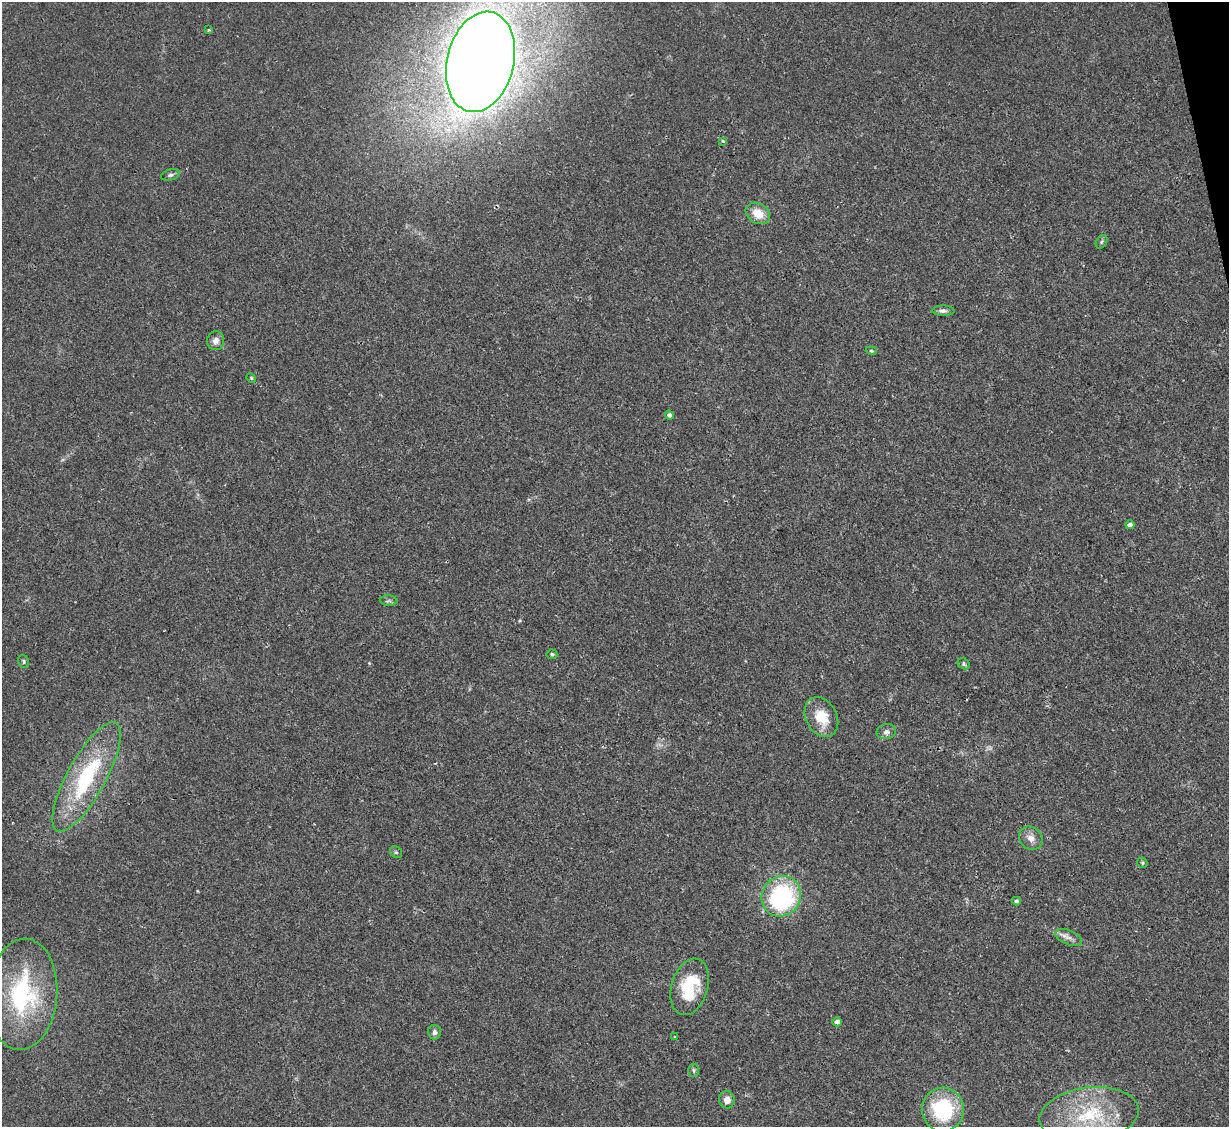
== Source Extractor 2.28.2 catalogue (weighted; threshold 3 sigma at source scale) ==
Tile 10 of 4 x 4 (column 2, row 3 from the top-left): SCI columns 1229-2455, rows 1377-2501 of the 4908 x 4890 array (HDU 1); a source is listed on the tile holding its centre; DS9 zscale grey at full resolution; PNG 1231 x 1129 px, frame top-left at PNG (2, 2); each listed source drawn as its Kron ellipse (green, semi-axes under 4 px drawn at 4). Shown black and unused: <1% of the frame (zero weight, under 2 of 3 exposures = <1% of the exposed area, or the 3 px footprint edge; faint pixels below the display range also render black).
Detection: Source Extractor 2.28.2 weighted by HDU 2 'WHT'; one run over the whole footprint, this tile lists its part. Background 0.0692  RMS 0.0091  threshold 0.0411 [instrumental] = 3 sigma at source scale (4.5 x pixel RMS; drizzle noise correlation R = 1.50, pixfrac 1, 0.05/0.05 arcsec/px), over >= 5 px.
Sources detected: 36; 1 too faint to see at this stretch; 1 cosmic-ray / hot-pixel residue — neither listed nor drawn; the other 34 listed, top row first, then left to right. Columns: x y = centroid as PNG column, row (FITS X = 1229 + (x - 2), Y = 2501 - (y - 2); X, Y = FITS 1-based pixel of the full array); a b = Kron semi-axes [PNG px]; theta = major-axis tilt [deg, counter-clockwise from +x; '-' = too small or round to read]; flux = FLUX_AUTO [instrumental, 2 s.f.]
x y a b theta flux
208 30 3 3 - 1
480 62 51 33 76 2200
723 141 4 3 - 2.8
170 175 10 5 13 2.2
758 213 13 10 -32 15
1102 242 7 5 57 1.8
943 311 11 5 -1 3.1
216 341 9 8 - 5.3
871 351 5 4 - 1.2
251 378 5 4 - 0.95
669 415 5 4 - 2.7
1130 525 4 4 - 4.4
389 601 8 5 -7 2.1
552 654 5 4 - 1.6
24 661 7 5 -61 1.6
964 664 6 5 - 1.7
821 717 21 15 -61 23
886 732 10 7 10 3.7
87 777 61 19 61 94
1031 838 13 11 -45 7.5
396 852 6 5 - 1.4
1142 863 5 5 - 1.4
781 896 21 19 57 120
1016 901 4 4 - 2.1
1069 937 14 7 -22 5.5
690 987 29 18 73 44
23 994 56 34 86 120
837 1022 5 4 - 4.8
434 1032 7 6 - 3.1
675 1037 4 3 - 1
694 1070 7 5 -87 1.6
727 1100 8 7 - 7.6
943 1109 22 21 - 72
1089 1115 50 27 7 80
Isophote crosses this tile's border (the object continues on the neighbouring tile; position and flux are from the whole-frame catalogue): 1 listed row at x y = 480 62